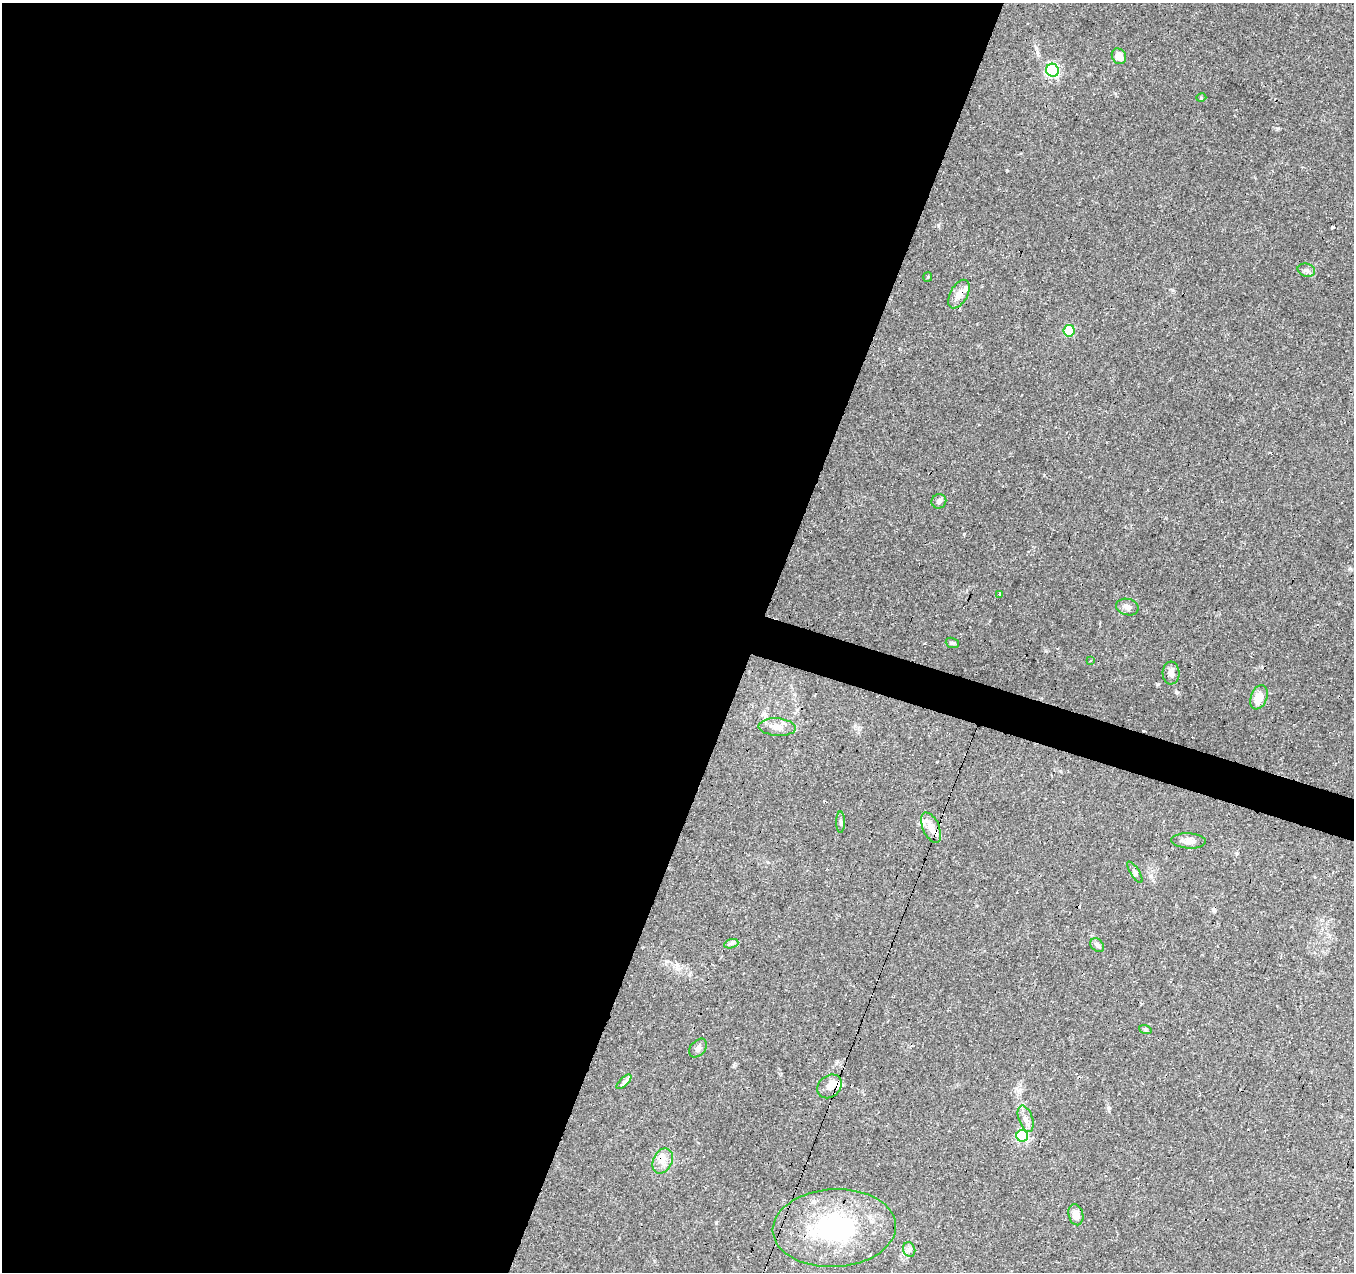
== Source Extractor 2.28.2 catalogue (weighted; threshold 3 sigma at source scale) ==
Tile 5 of 4 x 4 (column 1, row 2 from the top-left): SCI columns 1-1352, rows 2752-4021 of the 5415 x 5566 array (HDU 1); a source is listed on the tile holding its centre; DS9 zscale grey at full resolution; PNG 1356 x 1274 px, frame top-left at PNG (2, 3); each listed source drawn as its Kron ellipse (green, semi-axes under 4 px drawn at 4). Shown black and unused: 57% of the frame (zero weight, under 2 of 3 exposures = <1% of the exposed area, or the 3 px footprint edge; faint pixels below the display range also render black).
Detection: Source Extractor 2.28.2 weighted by HDU 2 'WHT'; one run over the whole footprint, this tile lists its part. Background 0.0886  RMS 0.0067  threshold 0.0302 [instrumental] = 3 sigma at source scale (4.5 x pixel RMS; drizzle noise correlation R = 1.50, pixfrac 1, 0.0396/0.0396 arcsec/px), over >= 5 px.
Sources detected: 46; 11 cosmic-ray / hot-pixel residue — neither listed nor drawn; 4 inside a brighter listed object's ellipse — not listed separately; the other 31 listed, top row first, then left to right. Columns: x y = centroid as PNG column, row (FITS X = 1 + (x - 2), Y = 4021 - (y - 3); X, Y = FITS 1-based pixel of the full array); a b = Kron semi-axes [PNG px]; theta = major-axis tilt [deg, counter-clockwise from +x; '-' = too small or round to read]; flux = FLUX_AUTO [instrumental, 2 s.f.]
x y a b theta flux
1119 56 8 7 - 6.4
1053 70 6 6 - 94
1201 98 5 3 - 0.7
1306 270 9 6 -14 2
928 277 5 4 - 0.74
959 294 15 8 61 5.9
1069 331 5 5 - 35
939 501 7 7 - 2.8
1000 594 3 3 - 7.9
1127 607 11 8 -14 3.6
952 643 7 5 -19 1.1
1090 661 3 3 - 1
1171 673 11 8 -87 3.6
1259 697 13 8 68 9.4
777 727 18 8 -4 6
841 822 11 4 -90 1.4
931 828 16 8 -66 6.8
1189 841 17 7 -3 5.3
1135 872 12 4 -58 1.5
731 944 7 4 19 1.4
1097 945 8 6 -45 1.7
1145 1029 6 4 -19 0.95
698 1048 11 7 47 2.5
624 1082 9 3 44 1.8
829 1086 13 10 40 6
1026 1119 14 7 -71 4.1
1022 1136 6 6 - 62
663 1161 13 9 64 5.9
1076 1215 11 7 -76 5.5
834 1228 61 39 3 99
909 1250 7 6 - 2
Overlapping masked pixels (flux is a lower limit): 4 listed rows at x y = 959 294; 829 1086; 663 1161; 834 1228
Unlisted compact peaks at least as high as the median listed source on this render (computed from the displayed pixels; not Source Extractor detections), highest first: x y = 1278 128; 938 225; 1007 170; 716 1223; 836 1063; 1172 290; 1109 1108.